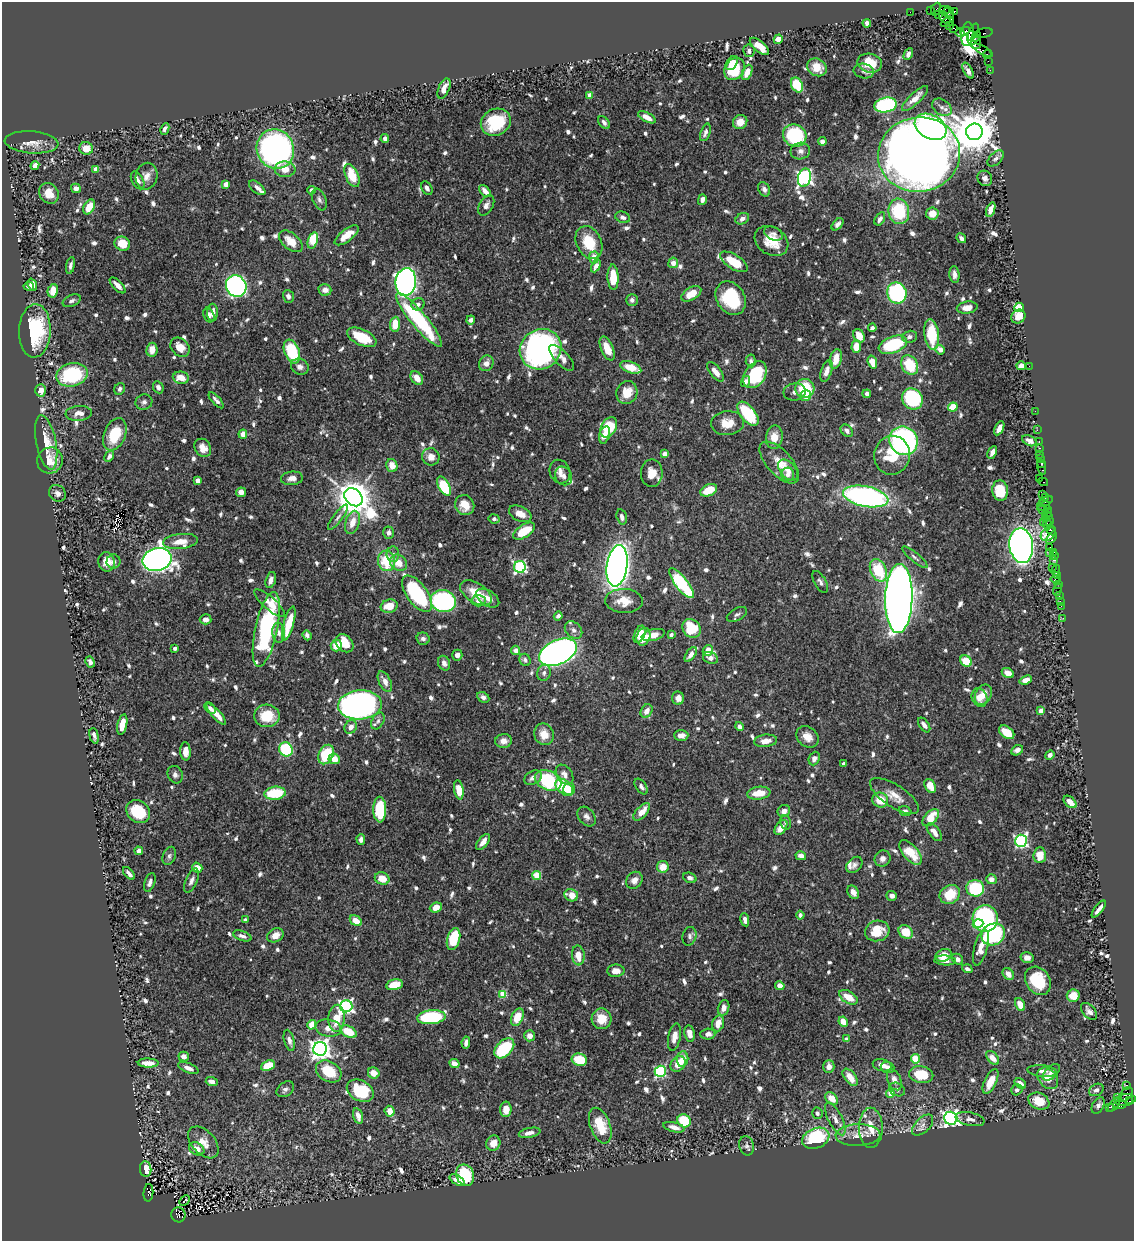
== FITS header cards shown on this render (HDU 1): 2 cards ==
NAXIS1  =                 1132
NAXIS2  =                 1239

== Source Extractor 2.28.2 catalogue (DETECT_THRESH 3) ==
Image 1132 x 1239 px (HDU 1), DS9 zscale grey, 1 PNG px = 1 image px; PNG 1136 x 1243 px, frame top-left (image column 1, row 1239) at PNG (2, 2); each listed source drawn as its Kron ellipse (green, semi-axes under 4 px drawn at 4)
Background 0.634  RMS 0.009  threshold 0.027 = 3 sigma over >= 5 px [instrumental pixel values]
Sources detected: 944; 1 with non-positive FLUX_AUTO (blend fragments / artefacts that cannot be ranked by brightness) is neither listed nor drawn; of the other 943, the 500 brightest by FLUX_AUTO listed and drawn (443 fainter detections omitted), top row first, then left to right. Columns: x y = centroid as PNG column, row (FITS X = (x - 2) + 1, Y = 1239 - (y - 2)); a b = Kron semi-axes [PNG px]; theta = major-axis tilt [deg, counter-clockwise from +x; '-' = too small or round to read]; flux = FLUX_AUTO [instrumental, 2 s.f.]
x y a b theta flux
936 9 6 5 - 59
944 10 5 4 - 37
931 11 3 2 - 28
954 11 3 3 - 58
910 12 2 2 - 9.6
949 13 6 5 - 190
939 15 4 3 - 240
945 18 7 4 -53 250
947 22 7 3 31 65
867 23 4 4 - 3.3
949 25 4 3 - 29
954 28 4 3 - 37
965 31 5 3 - 69
973 32 9 3 67 52
960 33 4 2 - 28
983 33 10 4 11 68
967 34 12 6 84 160
976 37 5 4 - 490
778 39 5 4 - 7.7
974 40 9 6 -61 480
759 46 12 5 -40 10
983 50 11 3 -27 77
749 51 6 5 - 2.4
908 54 6 4 62 2.4
987 55 4 2 - 19
988 61 2 2 - 7.1
732 63 8 5 56 4.4
870 63 12 9 -10 16
817 67 10 8 -30 8.7
735 69 12 9 56 24
990 70 2 2 - 11
864 71 10 7 -10 2.3
968 71 9 4 -62 2.7
747 72 8 5 66 7
797 85 8 5 -63 26
444 88 11 5 68 5.3
590 95 4 4 - 7.3
915 98 17 5 44 6.5
886 105 11 7 12 76
942 107 11 7 -34 3.5
647 117 9 4 -27 5.8
496 122 15 13 28 35
740 122 7 7 - 6
604 123 7 4 -54 2.4
931 127 17 11 -29 190
165 129 6 3 63 2
705 132 9 5 72 2.9
974 132 8 8 - 2500
795 135 12 10 -33 47
385 138 4 4 - 2.6
822 141 4 4 - 2.8
31 142 27 11 -4 7.7
86 148 7 6 - 7.5
275 149 20 18 -61 210
800 151 10 8 11 3.3
919 154 41 37 11 1200
996 158 10 6 44 2.6
35 166 5 4 - 5
96 169 4 4 - 5.5
285 169 10 7 -3 7.1
147 176 13 11 79 5.5
352 176 12 6 -68 16
804 178 9 6 76 210
985 178 8 7 - 2.8
138 180 10 5 -61 4.5
226 184 4 4 - 6
76 188 5 4 - 3.5
257 188 10 5 -40 3.2
427 188 7 5 -59 2.4
764 189 8 5 -62 2.3
312 190 4 4 - 2.5
485 191 7 4 -46 3.7
49 193 11 9 -52 9.3
319 200 11 6 -68 2.3
702 200 5 4 - 2.5
486 205 11 6 60 2.9
89 207 8 5 61 11
991 210 7 4 70 4.7
899 211 13 10 -81 38
932 213 6 6 - 7.8
623 217 7 5 -21 2.3
742 219 7 5 28 2.7
880 219 7 4 59 2.7
838 224 7 4 46 2.6
773 234 10 6 -25 2
347 235 14 6 37 11
961 238 5 3 - 2.7
313 240 8 5 72 21
291 241 14 8 -41 11
771 241 18 13 -34 14
589 243 17 12 -64 19
122 244 8 7 - 12
594 257 6 5 - 6.8
734 262 15 7 -32 17
673 263 5 5 - 4.1
70 265 9 4 78 2.1
596 266 7 4 63 3.4
954 274 8 5 -83 2.6
613 277 12 5 -88 15
406 282 14 10 82 340
32 285 6 4 -70 3.4
118 285 10 4 -45 4.7
29 286 5 4 - 2.7
236 286 11 10 - 220
325 290 6 6 - 3.8
53 291 6 5 - 9.7
897 293 10 9 - 85
691 294 11 6 32 10
288 296 6 5 - 2.8
731 298 18 14 -58 41
632 300 6 6 - 2.1
72 301 9 5 24 2
418 304 6 6 - 2.4
1019 307 5 4 - 33
967 308 10 6 8 4.5
213 313 9 5 89 5.1
209 315 7 5 -68 2.2
1018 317 7 6 - 8.7
419 320 34 8 -50 62
471 320 4 4 - 2.5
395 324 7 5 85 11
872 328 4 4 - 2
35 331 27 16 87 48
932 334 15 7 -82 24
859 336 7 5 -59 8.1
362 337 15 8 -25 19
909 337 8 6 13 2
893 345 15 8 20 43
856 346 6 5 - 9.3
180 347 11 8 -46 8.2
541 349 21 19 35 250
607 349 13 6 -67 10
152 350 7 5 83 7.5
940 350 5 4 - 5.2
292 352 12 7 -68 33
562 358 16 7 -47 5
836 359 10 6 77 8.2
751 361 6 5 - 2
872 362 6 4 -70 8.2
486 363 8 7 - 4.5
910 365 10 8 -60 22
1021 366 5 4 - 4.1
1029 366 2 2 - 19
300 367 9 8 - 3.1
631 367 11 5 -20 13
827 371 11 5 72 4
715 372 12 5 -52 5.5
72 375 16 11 14 51
755 375 15 10 56 34
181 378 8 6 -8 8.3
417 378 7 5 -51 7.1
745 382 6 4 72 2.4
158 387 6 5 - 2.6
805 388 9 9 - 30
120 389 6 5 - 2.1
41 390 6 5 - 5
794 392 11 8 10 2.7
627 393 12 10 68 11
867 394 4 3 - 2.8
806 396 6 5 - 7
912 399 11 10 - 61
216 400 10 4 -47 2.2
144 402 8 7 - 2.2
953 407 5 4 - 18
1035 411 2 2 - 11
79 413 13 7 5 4.9
748 414 14 7 -52 33
727 423 16 12 4 11
609 427 11 7 58 25
999 428 7 4 61 4.8
1037 430 2 2 - 11
847 431 7 5 -48 2.2
115 434 17 10 67 21
243 434 4 4 - 5.9
605 435 9 5 73 5
774 437 12 8 83 7.8
903 441 15 13 -52 170
1029 441 8 5 -26 2.9
1039 442 3 2 - 26
46 443 27 10 -79 12
203 448 9 8 - 5.3
1039 448 3 2 - 26
992 452 7 4 62 3.7
664 454 4 4 - 6.7
1039 454 3 2 - 45
892 455 19 18 - 21
109 456 6 4 61 2.6
431 457 9 8 - 5.8
1041 459 3 3 - 49
50 460 13 12 - 9.4
779 463 26 12 -47 11
1042 463 3 3 - 50
392 465 6 5 - 7.5
1042 467 8 3 -72 66
788 470 12 7 -50 4.4
560 472 12 10 -66 4.8
652 473 14 11 88 8.4
788 475 7 6 - 2.9
564 476 10 8 -59 3
292 478 11 6 6 3.9
1039 478 3 3 - 46
197 480 4 4 - 5.8
1043 482 5 2 - 31
444 486 10 5 -61 34
709 490 9 5 24 12
1000 490 10 8 -85 17
241 492 5 4 - 4.6
57 493 9 7 -43 3.3
1042 494 3 2 - 18
866 496 23 10 -11 170
353 497 10 8 -44 1700
1045 497 4 3 - 26
1045 502 8 2 25 75
465 505 10 9 - 9.6
1044 506 6 3 19 28
1042 509 7 2 -61 38
1048 509 4 3 - 30
1047 513 5 3 - 55
520 514 12 7 -26 6.6
338 517 15 4 52 2.4
622 517 8 5 -75 2.9
1045 518 3 2 - 25
494 519 5 4 - 2.2
1049 519 8 3 -78 92
352 522 12 7 73 7.8
1043 522 2 2 - 8.8
1047 524 6 3 -85 150
1051 530 5 3 - 32
524 531 12 6 33 18
389 533 6 5 - 2.4
1048 534 8 6 39 110
1051 538 7 4 53 70
180 541 17 7 7 8.4
1021 546 17 12 -82 530
1050 547 2 2 - 21
1050 552 3 2 - 9.7
1054 552 3 3 - 17
393 554 8 6 -90 2.1
1054 555 3 2 - 24
915 557 16 4 -39 2.1
157 559 15 11 13 600
1054 560 4 2 - 51
113 561 7 7 - 2.3
386 561 10 8 -77 24
106 562 10 8 -79 7.9
398 563 9 7 -37 8.3
617 566 21 10 82 550
520 567 6 6 - 100
1053 567 3 3 - 34
878 570 12 8 -65 29
1056 570 5 4 - 58
1057 576 3 2 - 20
1056 579 5 3 - 40
271 580 8 5 74 3.1
820 582 12 6 -61 2.2
681 583 18 6 -52 59
1058 584 2 2 - 10
1057 590 6 2 70 12
476 593 17 9 -32 13
417 594 21 10 -54 58
1059 595 3 3 - 49
488 598 13 7 -33 5
899 598 34 13 89 1100
443 601 13 11 -16 110
478 601 7 5 -3 3
624 601 19 12 -2 11
1060 601 2 2 - 7.1
270 603 20 6 -41 7.8
389 606 8 6 15 11
1061 606 2 2 - 12
737 614 11 6 28 2
558 616 4 4 - 2.6
1063 618 2 2 - 5.3
206 619 6 5 - 3.7
289 624 17 5 74 19
692 628 10 8 -45 30
266 629 38 11 78 96
574 630 10 7 -45 3
279 633 10 6 -84 3.4
640 634 9 5 66 7.5
307 635 5 4 - 2
653 635 12 5 14 6.7
671 635 4 3 - 2.8
643 637 9 6 67 13
423 639 6 6 - 2.2
344 643 10 8 -46 16
336 645 6 5 - 9
175 648 4 3 - 2.7
516 650 4 4 - 4.4
708 651 6 4 62 7.5
558 652 20 12 25 350
691 654 8 4 55 4.2
457 655 5 5 - 2.7
710 658 8 5 -22 3.4
525 660 6 5 - 2.1
966 661 6 5 - 14
90 662 6 4 -64 2.4
444 663 7 6 - 2.8
544 673 8 6 77 2.1
1008 673 6 4 -31 4.8
1026 680 6 4 21 5.3
385 682 11 6 -63 5.1
983 695 11 7 63 7.9
483 697 6 5 - 2.1
979 697 9 7 -67 6.6
678 698 6 6 - 3.9
360 705 22 14 3 260
210 708 6 4 -47 2.2
647 711 7 5 58 4.7
1041 711 4 4 - 7.1
216 714 13 4 -48 6.1
267 716 13 11 -2 19
378 721 9 6 61 2
122 725 10 4 77 9.9
924 725 8 4 -55 3
351 727 7 6 - 3.7
739 727 4 4 - 3.7
1007 732 8 5 -36 12
544 734 11 9 -69 8.6
681 735 7 5 0 4.8
94 736 8 3 -77 2.1
807 737 12 9 -38 6.6
504 741 8 7 - 4.1
765 741 11 6 6 5.9
286 749 7 6 - 53
1017 750 6 5 - 2.7
185 751 9 5 -87 5
326 755 10 7 63 26
1050 755 5 4 - 2.1
334 759 6 5 - 7.6
814 759 7 5 67 3.1
844 764 4 3 - 2.4
175 775 9 7 -65 2.6
565 775 11 7 -53 3.6
533 778 9 6 30 3.8
548 780 14 9 -25 57
641 786 9 5 -55 2.4
930 786 7 5 -59 9.1
564 787 10 6 -43 17
569 789 6 5 - 7.5
459 790 9 4 -80 13
275 793 11 6 6 29
759 793 12 6 7 12
894 796 28 11 -33 9.2
880 800 8 7 - 11
1070 802 8 5 -42 5.6
380 810 13 6 -88 40
784 811 6 6 - 3.7
905 811 6 4 -20 2.4
138 812 13 10 -41 25
642 812 11 5 48 8
587 817 11 8 -50 2.9
931 818 10 6 47 16
786 822 7 5 -78 2.3
781 828 8 5 54 7.6
934 832 10 5 -53 4.6
361 840 5 4 - 2.3
1021 841 6 6 - 110
483 842 9 5 51 4.1
139 851 4 4 - 3.3
911 853 15 7 -49 17
1040 855 8 6 84 11
169 856 9 6 70 2
801 856 5 4 - 3.4
883 859 8 7 - 3.4
854 865 9 6 44 2.2
663 867 6 6 - 8.3
197 868 5 4 - 5.8
129 873 7 3 -49 2.5
537 875 4 4 - 25
690 878 7 5 -20 2.3
382 879 7 6 - 9.7
991 879 5 5 - 3.6
634 880 9 7 50 4.3
191 881 13 5 66 2.8
150 882 9 5 71 2.5
975 888 9 8 - 42
853 892 7 5 -60 3.5
950 894 11 9 33 18
571 895 7 6 - 8.8
892 896 5 5 - 2.6
436 907 6 5 - 6.5
1099 909 10 3 52 3.6
800 915 4 4 - 2.4
985 918 13 12 - 120
245 920 4 3 - 2.4
745 920 7 4 -78 3.2
356 921 6 4 -31 8.4
978 924 5 4 - 9.8
877 931 12 10 15 15
906 932 8 6 -39 15
993 934 12 10 31 75
275 935 9 6 29 5.3
242 936 9 4 -19 2.6
690 936 9 7 74 2.3
453 939 11 6 75 28
981 947 18 6 75 8.3
578 955 10 6 -85 8
944 955 8 6 21 9.5
1027 958 6 5 - 3.9
957 959 6 5 - 3.1
945 960 11 5 -3 4.2
967 969 5 4 - 2
616 971 8 6 1 6.1
1008 974 6 5 - 4.8
1038 981 15 12 -55 24
394 985 8 5 12 16
780 986 5 4 - 5.6
503 994 4 4 - 21
1073 996 6 6 - 10
848 997 10 6 -32 11
1020 1005 7 4 -66 7.7
346 1006 6 6 - 150
724 1008 8 5 75 3.8
1089 1011 10 6 -49 3.1
431 1017 14 7 5 55
517 1017 9 5 67 13
336 1018 13 8 87 12
602 1019 10 10 - 11
843 1022 5 4 - 8.3
718 1023 8 5 74 6.9
312 1025 5 4 - 13
328 1028 13 8 -10 6.5
349 1032 9 5 -28 18
690 1034 8 5 -81 5.1
708 1034 7 5 1 3.6
530 1036 5 5 - 4.7
674 1037 14 6 79 5.1
846 1039 4 3 - 2.8
289 1040 11 5 -75 2.7
466 1043 6 4 81 3.1
504 1048 12 7 46 41
320 1049 7 7 - 450
184 1056 5 5 - 3.1
993 1058 8 5 -48 6.4
683 1059 8 5 83 5.9
915 1059 4 4 - 20
579 1060 8 6 -17 22
148 1063 10 4 -1 5.7
454 1064 5 4 - 4.5
678 1064 8 6 48 10
882 1065 9 6 -14 4.5
268 1066 7 5 24 21
829 1067 6 5 - 3.8
888 1067 7 5 -19 3.4
188 1068 11 5 -22 3.5
329 1071 14 10 -30 20
660 1071 5 5 - 78
1042 1071 15 5 -6 3.1
1051 1072 10 6 44 2.3
374 1073 6 5 - 6.4
921 1075 12 8 -10 18
850 1077 10 5 -52 9.5
1048 1078 12 9 -49 5.8
894 1080 11 6 -68 4.6
990 1081 13 6 65 9.9
212 1082 6 4 -18 4
1020 1084 6 4 -40 4.4
1127 1085 4 3 - 68
285 1089 10 7 36 2.2
897 1089 8 6 -29 2.2
1017 1090 6 5 - 2
1096 1090 8 5 31 2
360 1091 14 10 -28 30
890 1093 4 4 - 6.8
1126 1094 8 5 49 160
1117 1097 2 2 - 13
832 1098 7 5 -42 8
1125 1100 10 6 8 170
1039 1101 11 8 -23 13
1130 1101 3 3 - 19
1098 1105 9 5 59 2.5
1114 1105 8 4 55 140
1120 1105 6 4 5 110
1109 1107 3 2 - 20
506 1109 8 5 88 5.6
390 1111 5 5 - 6.6
817 1113 6 5 - 2
358 1116 8 4 -74 4
951 1118 7 6 - 240
835 1119 18 7 -63 5.1
970 1119 14 6 -11 3
684 1121 7 6 - 27
923 1125 13 7 45 3.5
600 1126 19 10 -69 19
674 1127 11 5 -14 5.1
871 1128 20 12 -90 13
529 1133 11 5 11 3.4
858 1135 22 11 2 7.9
816 1138 14 10 22 46
203 1142 19 11 -48 7.9
493 1143 8 7 - 5
747 1146 10 7 -73 2
197 1149 8 6 -32 5.4
146 1169 8 5 -84 8.6
465 1175 11 8 -68 36
457 1180 8 4 -31 6.1
148 1193 9 5 86 330
185 1201 6 3 44 6
178 1215 7 7 - 470
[443 fainter detections neither listed nor drawn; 1 non-positive-flux detection neither listed nor drawn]